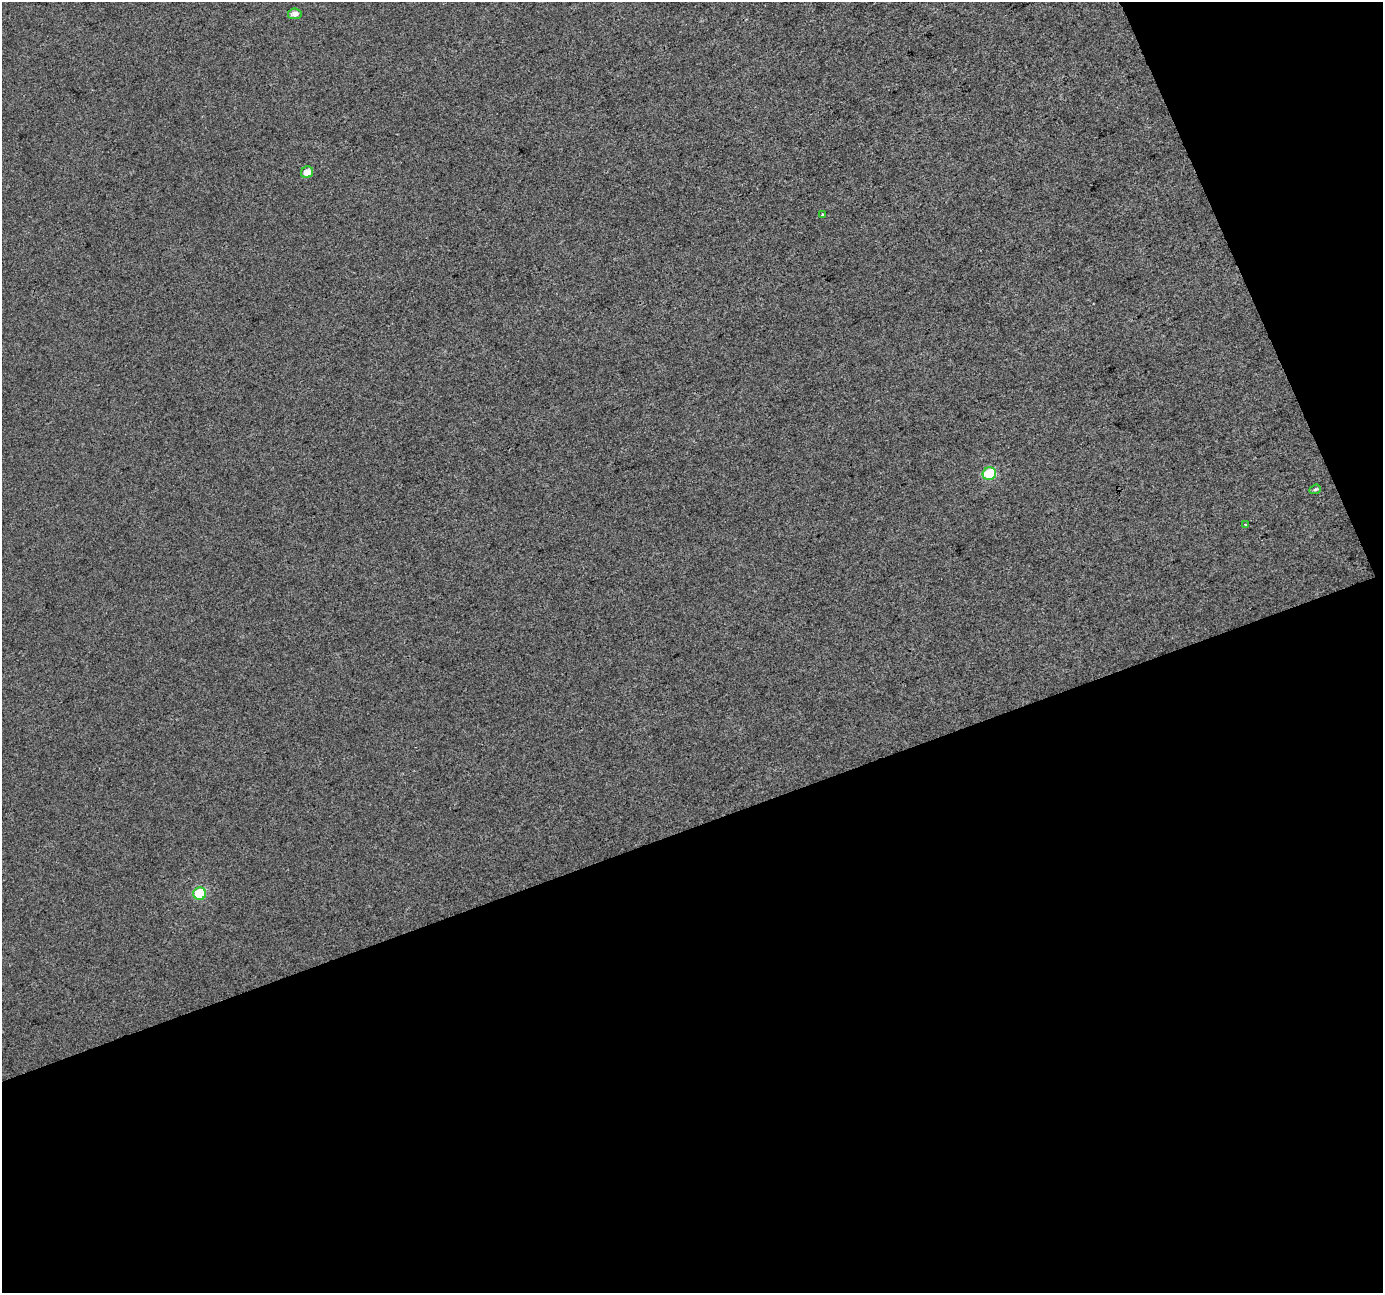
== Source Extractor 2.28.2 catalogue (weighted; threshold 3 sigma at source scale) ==
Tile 4 of 2 x 2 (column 2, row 2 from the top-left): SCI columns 1381-2761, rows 49-1339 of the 2764 x 2696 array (HDU 1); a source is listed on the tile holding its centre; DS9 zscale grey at full resolution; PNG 1385 x 1295 px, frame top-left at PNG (2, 2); each listed source drawn as its Kron ellipse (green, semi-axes under 4 px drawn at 4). Shown black and unused: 40% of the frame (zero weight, under 3 of 4 exposures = <1% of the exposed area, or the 3 px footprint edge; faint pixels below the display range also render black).
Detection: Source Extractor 2.28.2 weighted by HDU 2 'WHT'; one run over the whole footprint, this tile lists its part. Background 0.0154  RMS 0.011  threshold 0.05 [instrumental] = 3 sigma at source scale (4.5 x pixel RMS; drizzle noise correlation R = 1.50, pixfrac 1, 0.0396/0.0396 arcsec/px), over >= 5 px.
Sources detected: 7; all 7 listed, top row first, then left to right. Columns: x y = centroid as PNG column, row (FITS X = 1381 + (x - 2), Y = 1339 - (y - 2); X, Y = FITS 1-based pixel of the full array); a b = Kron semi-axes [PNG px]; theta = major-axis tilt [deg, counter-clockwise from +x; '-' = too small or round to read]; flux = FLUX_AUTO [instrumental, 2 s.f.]
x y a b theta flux
295 14 7 5 9 6.4
307 172 6 6 - 8.4
822 215 2 2 - 0.89
989 474 7 6 - 53
1315 489 6 4 21 1.9
1245 524 3 2 - 1.3
200 894 6 6 - 54